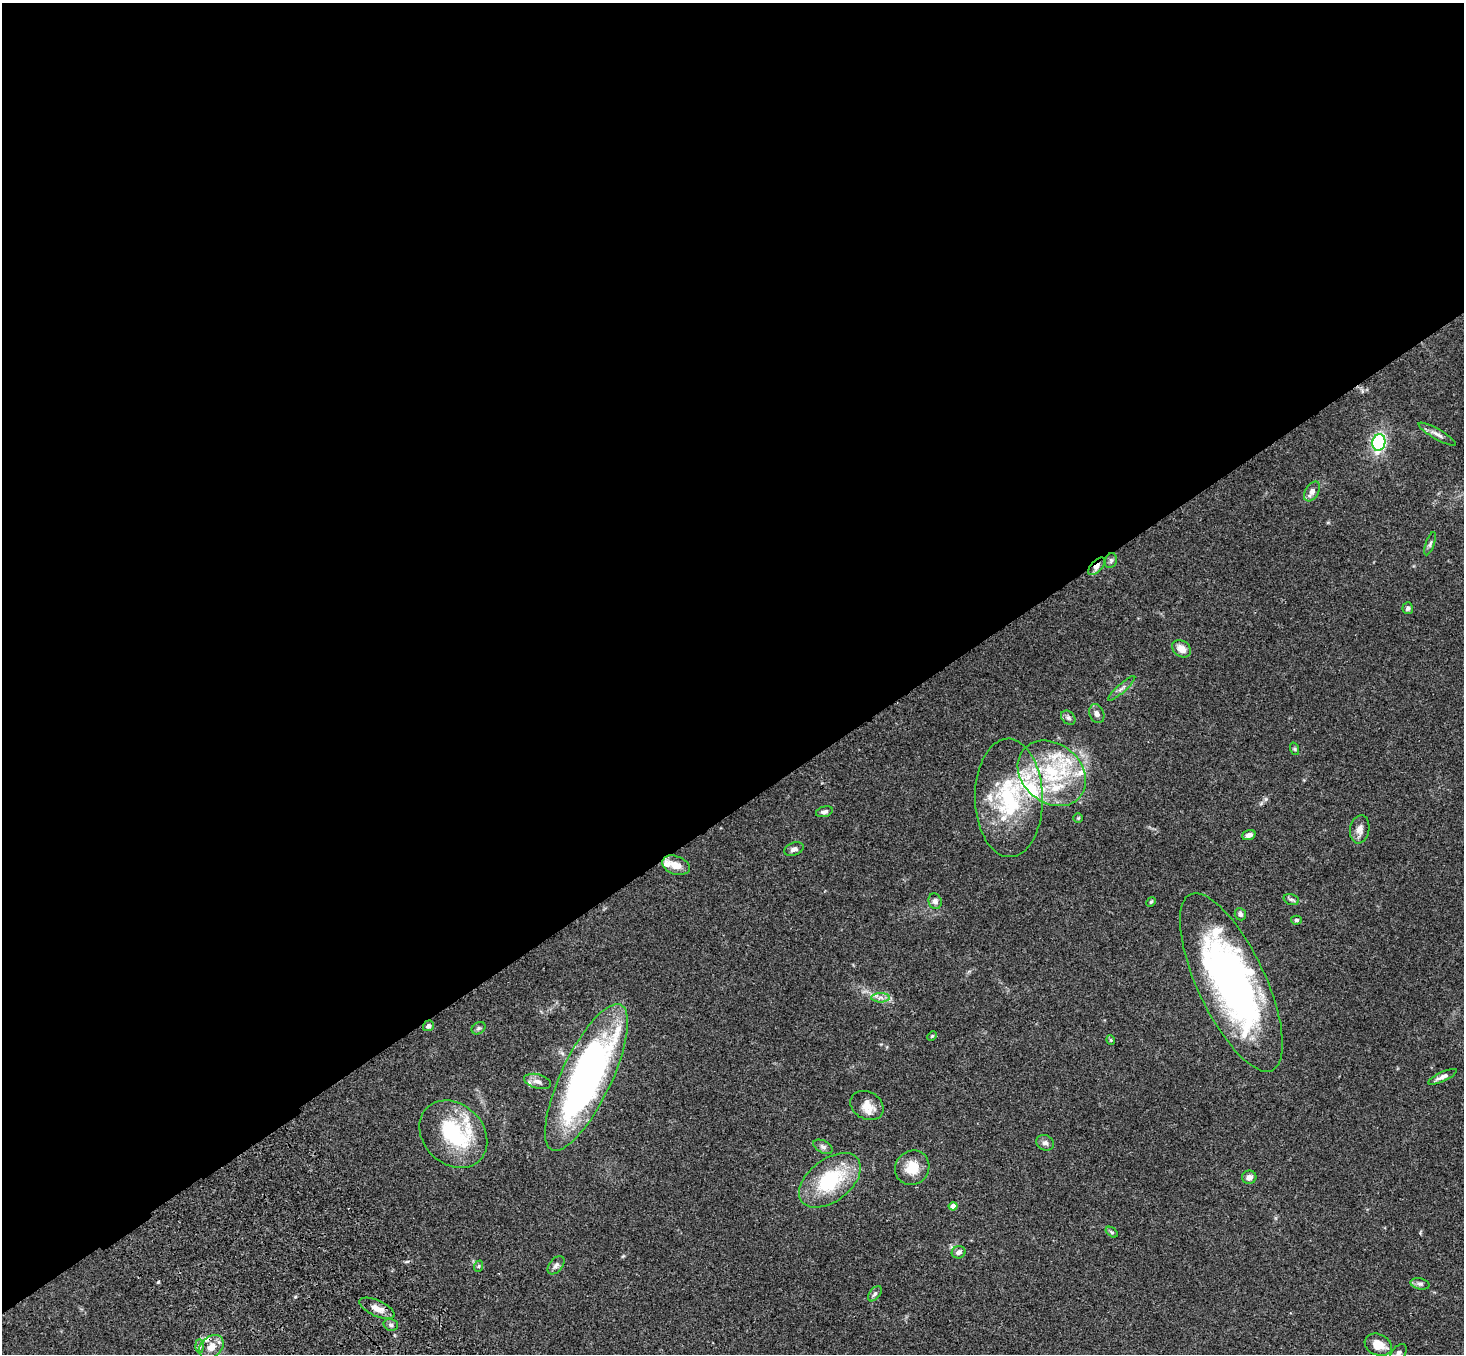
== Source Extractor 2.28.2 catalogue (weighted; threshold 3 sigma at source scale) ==
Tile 2 of 4 x 4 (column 2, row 1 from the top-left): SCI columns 1570-3031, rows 4431-5782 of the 6061 x 6017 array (HDU 1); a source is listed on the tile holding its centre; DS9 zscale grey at full resolution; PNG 1466 x 1356 px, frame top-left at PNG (2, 3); each listed source drawn as its Kron ellipse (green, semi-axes under 4 px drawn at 4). Shown black and unused: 60% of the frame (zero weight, under 3 of 4 exposures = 6% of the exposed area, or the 3 px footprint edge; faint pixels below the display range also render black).
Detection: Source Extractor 2.28.2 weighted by HDU 2 'WHT'; one run over the whole footprint, this tile lists its part. Background 0.0593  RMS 0.0053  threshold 0.0237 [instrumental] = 3 sigma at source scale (4.5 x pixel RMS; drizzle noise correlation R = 1.50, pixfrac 1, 0.05/0.05 arcsec/px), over >= 5 px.
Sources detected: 66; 12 inside a brighter listed object's ellipse — not listed separately; the other 54 listed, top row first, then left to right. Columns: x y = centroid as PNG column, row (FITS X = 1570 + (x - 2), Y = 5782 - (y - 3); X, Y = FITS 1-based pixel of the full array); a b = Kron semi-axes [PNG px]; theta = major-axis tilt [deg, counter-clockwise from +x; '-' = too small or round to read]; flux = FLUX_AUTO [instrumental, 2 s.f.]
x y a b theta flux
1437 434 21 5 -30 2.6
1379 442 8 6 76 71
1312 491 11 6 59 3.2
1430 544 12 4 70 1.1
1111 561 8 5 70 1.2
1097 566 11 5 46 2.9
1408 608 6 5 - 1.3
1181 649 10 7 -37 4.7
1122 688 18 2 42 1.4
1097 714 10 7 -66 2.1
1068 718 8 6 -45 1.5
1295 749 6 4 -71 0.75
1052 773 37 29 -40 46
1009 798 59 34 -89 55
824 812 9 5 15 1.5
1078 818 5 4 - 0.57
1360 829 14 9 80 3.6
1249 835 7 5 20 2.3
794 849 10 6 19 2
676 865 14 9 -20 5.9
1291 899 8 5 -17 1.2
935 901 8 6 -72 1.9
1151 902 5 4 - 0.64
1240 914 6 5 - 1.5
1296 920 5 4 - 1.1
1231 982 97 34 -65 200
880 998 9 4 0 1.9
428 1026 5 5 - 1.8
479 1028 7 5 34 1.1
932 1036 5 4 - 0.62
1111 1040 4 4 - 0.58
586 1077 80 25 65 190
1442 1077 16 5 25 2.6
538 1081 14 7 -15 2.9
867 1105 17 13 -30 5.8
453 1134 37 30 -44 43
1045 1143 9 7 -26 1.9
823 1147 10 6 -28 1.6
912 1168 18 16 48 10
1249 1177 7 6 - 2.7
830 1180 35 21 37 36
953 1206 4 4 - 4.6
1112 1232 7 4 -36 0.76
959 1252 7 6 - 1.8
556 1265 10 6 50 1.8
479 1266 6 3 71 0.62
1420 1284 9 5 -13 1.5
875 1294 9 5 51 1.4
377 1308 19 8 -24 5.3
391 1325 7 5 -15 1.3
1378 1345 14 10 -22 7.2
199 1346 7 4 -89 1.3
211 1347 14 10 42 6.6
1399 1353 10 6 54 2
Overlapping masked pixels (flux is a lower limit): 2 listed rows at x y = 1097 566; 211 1347
Isophote crosses this tile's border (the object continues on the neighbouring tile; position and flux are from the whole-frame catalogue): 1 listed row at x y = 1399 1353